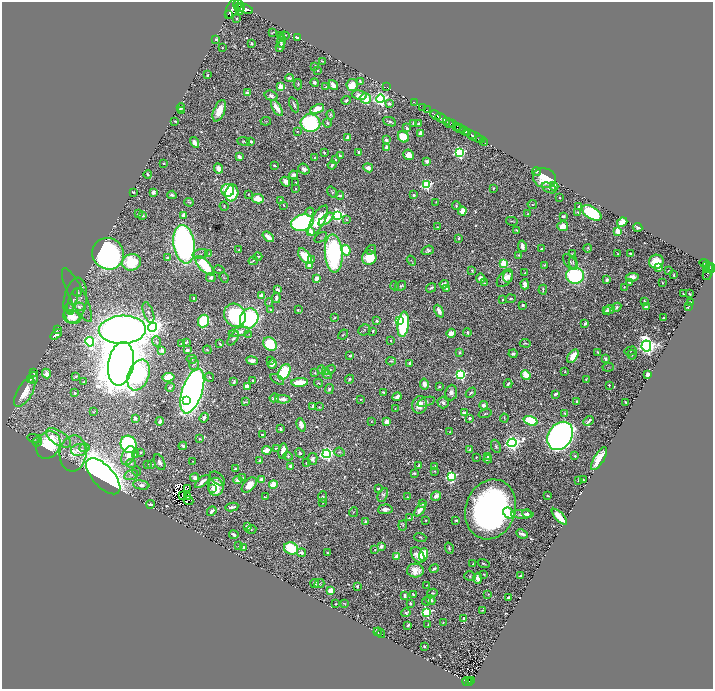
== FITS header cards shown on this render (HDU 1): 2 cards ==
NAXIS1  =                 1422
NAXIS2  =                 1373

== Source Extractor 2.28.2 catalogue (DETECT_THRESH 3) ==
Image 1422 x 1373 px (HDU 1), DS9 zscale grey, zoomed out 1/2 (1 PNG px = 2 x 2 image px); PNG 715 x 691 px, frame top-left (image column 2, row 1373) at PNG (2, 2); each listed source drawn as its Kron ellipse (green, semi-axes under 4 px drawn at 4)
Background 0.469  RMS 0.011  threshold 0.0337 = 3 sigma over >= 5 px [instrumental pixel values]
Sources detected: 949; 85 cannot appear on this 1/2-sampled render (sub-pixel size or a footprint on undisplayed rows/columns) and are neither listed nor drawn; of the other 864, the 500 brightest by FLUX_AUTO listed and drawn (364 fainter detections omitted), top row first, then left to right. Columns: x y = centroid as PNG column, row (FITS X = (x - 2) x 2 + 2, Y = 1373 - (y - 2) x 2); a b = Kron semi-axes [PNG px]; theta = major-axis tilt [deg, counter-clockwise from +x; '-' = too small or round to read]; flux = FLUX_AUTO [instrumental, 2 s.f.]
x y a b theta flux
238 4 5 2 - 960
232 8 11 5 66 3400
241 8 4 1 - 170
239 9 6 4 -69 1100
245 9 8 4 -23 3400
228 14 2 1 - 170
237 19 3 2 - 2.9
273 32 4 2 - 2.6
280 36 2 2 - 2.2
284 36 5 3 - 5.8
297 37 3 2 - 7.8
216 39 3 2 - 4.3
281 41 7 3 74 7.4
251 43 3 2 - 4.7
280 46 6 2 61 11
222 48 2 2 - 4
322 61 3 2 - 2.6
315 66 2 2 - 3.5
317 70 3 2 - 2.4
207 75 3 2 - 2.8
289 78 4 3 - 6.2
360 81 4 2 - 3.6
315 83 4 3 - 11
298 84 5 3 - 3
333 85 5 3 - 27
352 85 6 5 - 41
280 87 3 3 - 140
326 87 3 2 - 2.5
387 87 2 1 - 54
247 92 2 2 - 21
359 95 7 4 -11 15
271 96 7 5 -16 9.6
365 98 5 5 - 68
380 99 4 4 - 1000
346 100 4 3 - 4.7
415 102 2 1 - 12
389 103 2 2 - 17
294 105 8 3 -66 6
423 107 2 1 - 27
181 108 4 2 - 4.3
277 108 9 3 -59 39
317 109 7 3 24 44
427 110 2 1 - 18
182 111 3 2 - 2.3
219 111 11 5 67 47
331 115 4 4 - 4.3
436 115 6 3 -26 2000
441 118 6 2 -25 1500
175 121 3 2 - 3.3
266 121 5 3 - 2.7
446 121 3 2 - 280
390 122 7 3 -23 5.9
310 123 10 8 -14 350
327 123 4 3 - 5.3
413 123 3 2 - 5.5
449 123 4 1 - 220
418 124 2 2 - 22
452 124 4 2 - 410
457 126 2 2 - 350
407 128 3 2 - 12
459 128 5 2 - 750
297 131 4 3 - 2.4
465 131 5 3 - 2200
420 133 4 3 - 14
467 133 2 1 - 790
471 135 2 1 - 440
348 137 3 3 - 10
403 137 6 5 - 100
475 137 11 2 -25 1500
480 139 2 2 - 250
386 140 2 2 - 29
244 141 6 4 -6 4
251 141 2 2 - 9.2
195 142 6 3 -60 15
484 142 4 2 - 180
387 148 4 3 - 14
359 152 2 2 - 6.4
459 152 4 3 - 570
324 153 3 2 - 3.1
409 155 5 5 - 31
340 156 4 3 - 6.1
239 157 4 3 - 19
315 158 2 2 - 5.5
335 160 3 3 - 4.8
427 161 3 3 - 9.6
164 163 2 2 - 2.8
274 165 3 2 - 4.5
332 165 4 3 - 8.4
218 168 5 4 - 25
368 168 5 4 - 9.6
304 169 6 5 - 11
536 171 5 4 - 4
148 174 4 3 - 7.3
293 175 4 3 - 14
544 178 12 9 -19 82
285 182 5 4 - 14
296 183 2 2 - 2.6
426 185 4 3 - 420
554 186 4 3 - 25
493 188 3 2 - 3.3
549 188 7 4 -27 8.4
295 189 2 2 - 4.9
228 190 6 6 - 80
133 192 3 2 - 4.3
153 192 2 2 - 46
332 192 6 4 -53 3.5
232 193 8 6 78 150
248 194 2 2 - 2.3
172 195 5 3 - 5.5
414 195 3 2 - 10
340 196 4 3 - 8.5
560 197 2 2 - 2.4
257 199 6 4 -11 31
281 200 4 3 - 3
189 202 5 2 - 2.9
436 202 3 2 - 2.4
532 204 5 3 - 3.7
283 205 3 2 - 3.2
224 206 5 3 - 2.8
456 206 4 3 - 3.2
579 206 4 3 - 4.7
462 211 4 3 - 39
310 212 4 3 - 3
578 212 4 3 - 2.8
592 213 11 6 -33 290
138 214 3 2 - 5.2
528 214 3 3 - 3.7
143 215 2 2 - 3.2
184 215 4 3 - 20
337 215 4 4 - 750
563 216 3 2 - 13
326 219 9 4 39 37
318 220 17 6 61 78
346 220 4 3 - 3.2
512 221 6 2 -13 2.5
622 222 5 4 - 53
302 223 11 8 14 840
563 226 5 5 - 32
438 227 2 2 - 2.2
638 228 4 3 - 12
516 230 3 2 - 3.1
618 231 3 3 - 96
311 232 4 3 - 27
268 237 6 3 -39 37
321 237 7 4 36 3.2
459 238 2 2 - 10
184 244 19 10 -81 1300
522 246 6 3 -78 18
588 248 4 3 - 3
542 249 3 2 - 4.6
239 250 3 2 - 2.6
346 250 5 4 - 85
371 250 5 3 - 3.5
428 250 6 4 21 6.1
209 253 3 3 - 2.4
334 253 19 9 -86 490
572 253 3 2 - 2.2
108 254 16 15 - 1100
200 254 7 5 15 7.6
618 254 3 3 - 2.6
631 254 4 2 - 12
519 255 4 3 - 3.4
305 256 9 5 -54 84
258 257 4 3 - 3
168 258 3 2 - 6.8
369 258 7 7 - 83
311 259 3 3 - 3.8
253 261 5 3 - 2.6
411 261 5 3 - 2.5
132 262 9 8 - 150
570 262 9 5 -46 8.3
573 262 6 3 89 3.3
656 262 7 7 - 70
504 263 3 3 - 160
704 263 5 2 - 190
544 265 3 2 - 2.4
707 265 2 2 - 150
205 266 12 5 -47 170
310 266 3 3 - 70
659 268 2 2 - 55
709 268 4 2 - 460
711 268 5 2 - 410
706 269 2 2 - 150
219 270 5 3 - 2.9
472 271 4 3 - 3.9
669 271 3 2 - 2.2
525 273 2 2 - 2.2
674 275 3 2 - 4.4
707 275 5 2 - 56
575 276 9 8 - 400
224 277 6 3 -68 2.3
508 277 6 5 - 12
632 277 6 4 6 20
211 278 5 4 - 7.6
317 278 3 3 - 22
481 278 5 4 - 19
505 278 10 6 51 23
607 280 4 2 - 10
629 282 3 2 - 5.7
484 283 4 3 - 2.2
662 283 2 2 - 3.1
444 284 4 4 - 8.1
525 284 5 4 - 19
395 286 4 2 - 2.8
400 286 6 3 32 4.4
624 287 3 2 - 2.5
431 288 5 3 - 6
447 289 4 3 - 13
278 290 3 2 - 11
543 290 5 2 - 3.7
77 292 4 3 - 3.4
684 294 2 2 - 14
690 294 3 2 - 4.6
77 295 30 8 -63 15
261 296 4 3 - 25
194 298 2 2 - 8.4
276 298 5 3 - 15
511 299 5 4 - 4.8
75 300 23 11 81 27
502 300 2 2 - 3.6
73 301 12 3 73 7.1
644 301 2 2 - 5.7
269 303 4 4 - 3
690 303 4 2 - 2.3
523 305 2 2 - 6.3
79 307 5 4 - 7.6
617 307 5 3 - 8.1
646 307 2 2 - 33
688 307 4 2 - 3.1
69 309 6 3 -68 3
270 310 2 2 - 3.4
298 310 3 3 - 3.1
609 310 5 4 - 15
439 311 7 3 -64 17
607 311 3 2 - 6.4
148 313 11 5 -71 9.9
235 315 12 10 -57 300
72 317 9 7 -24 53
249 318 10 9 - 410
334 318 4 2 - 2.9
664 318 3 2 - 3.2
203 321 6 5 - 160
377 321 3 3 - 7.4
400 321 3 3 - 370
585 323 4 3 - 7.2
403 324 13 5 83 320
152 327 4 4 - 2400
57 330 3 2 - 3.8
122 330 23 14 3 3200
364 330 6 5 - 4
373 331 3 3 - 2.4
239 332 11 4 12 19
467 332 4 4 - 4.1
451 333 4 4 - 20
56 334 6 4 40 21
249 334 4 3 - 2.4
343 334 6 3 42 3.1
233 338 8 4 54 3.8
391 340 2 2 - 4.8
156 341 5 3 - 2.8
90 342 5 4 - 540
186 342 3 2 - 5
182 343 3 2 - 11
525 343 5 2 - 2.5
220 344 3 2 - 2.7
270 344 7 6 - 90
646 346 5 5 - 2000
162 350 2 2 - 27
187 350 4 3 - 8.2
207 350 4 3 - 3.4
630 351 6 3 13 2.4
460 352 2 2 - 8.7
598 352 3 2 - 3.1
513 354 4 4 - 7.6
632 355 5 4 - 4
350 356 4 3 - 3.6
573 356 7 4 53 45
192 359 5 3 - 3.4
606 359 3 3 - 9.8
271 360 3 2 - 3.2
252 361 6 3 -10 15
391 361 5 3 - 5.3
409 363 2 2 - 8.2
121 364 22 12 80 10000
194 364 6 5 - 5.8
272 364 5 3 - 24
608 367 5 3 - 2.4
321 370 4 3 - 7.2
330 370 6 3 38 3.5
325 371 4 3 - 2.4
565 371 3 2 - 2.2
284 372 8 5 62 160
34 373 4 3 - 4.9
46 373 5 4 - 13
315 373 4 3 - 2.7
327 374 5 3 - 3.1
461 374 4 4 - 510
648 374 3 3 - 14
139 375 16 10 67 280
526 375 5 4 - 55
76 376 4 3 - 3.5
168 377 6 4 10 91
209 377 5 3 - 3.5
33 378 6 4 -89 15
31 379 3 2 - 2.3
277 379 7 3 -34 4.6
349 379 4 3 - 5
586 379 3 2 - 3
253 381 3 3 - 3.5
84 382 3 2 - 3.4
234 382 4 2 - 6.3
300 382 8 3 5 84
318 383 4 3 - 2.6
424 384 5 4 - 21
508 384 4 2 - 5.3
609 385 2 2 - 9.6
439 386 3 2 - 3.4
170 387 4 3 - 4.7
247 387 4 3 - 22
329 389 5 4 - 5.5
192 391 23 10 72 2800
25 392 16 7 59 56
383 392 3 2 - 4.2
451 392 8 6 84 15
75 393 2 2 - 5.4
471 393 6 3 45 5.6
555 394 3 2 - 10
397 397 5 3 - 18
274 398 5 3 - 11
283 399 7 4 -2 15
360 399 2 2 - 3.1
186 400 3 3 - 110
577 401 2 2 - 9.2
245 402 4 2 - 3.6
426 402 9 3 19 4.5
443 402 6 5 - 12
626 402 3 2 - 5.3
419 405 9 7 75 39
484 405 4 4 - 11
313 406 3 2 - 13
319 407 4 3 - 2.2
395 409 4 3 - 2.2
93 412 4 2 - 2.3
464 413 4 4 - 12
565 413 4 3 - 3.3
485 414 7 3 16 3.4
204 418 5 3 - 12
469 418 3 2 - 8.9
504 418 4 2 - 2.6
135 419 2 2 - 39
160 421 4 3 - 16
371 421 3 2 - 2.2
530 421 7 4 -19 220
589 421 6 2 43 7.5
387 422 4 3 - 24
301 425 7 4 -73 19
281 429 4 3 - 5.4
450 432 2 2 - 3.7
262 434 2 2 - 3.5
560 436 15 11 56 1900
35 438 7 3 -10 4
58 438 14 7 -33 22
200 439 3 3 - 3.8
37 442 5 3 - 2.2
512 443 5 4 - 1500
129 444 9 8 - 660
48 445 14 11 63 220
183 446 4 3 - 6.9
496 446 7 4 -65 5.4
84 448 5 4 - 4.1
276 448 4 2 - 3.6
79 450 8 6 5 21
267 450 4 3 - 53
469 450 3 2 - 3.6
283 451 7 4 80 36
140 452 3 3 - 5.2
339 452 5 4 - 3.9
73 453 18 13 86 40
300 453 5 4 - 5.9
327 454 4 4 - 840
136 455 3 3 - 2.6
128 456 10 6 67 28
288 456 5 3 - 4.2
575 456 2 2 - 2.8
476 457 2 2 - 6.1
488 457 4 3 - 7
312 459 6 5 - 8.9
488 459 4 2 - 5.5
599 459 13 5 59 69
192 461 2 2 - 2.2
260 461 4 3 - 8
159 462 8 5 -64 12
131 463 5 3 - 4.3
306 463 3 2 - 3.2
148 464 3 3 - 3.1
151 464 2 2 - 6.6
419 465 3 2 - 11
290 466 2 2 - 23
434 467 4 3 - 4.4
235 469 3 3 - 6.2
136 471 5 3 - 3.7
435 471 3 2 - 2.3
414 473 4 3 - 3.9
131 475 7 5 16 6.6
103 476 22 10 -47 4100
451 476 4 3 - 400
195 478 4 4 - 11
217 478 8 5 -41 9
243 478 2 2 - 10
262 479 3 3 - 28
238 480 5 3 - 17
579 480 3 2 - 5.1
584 480 3 2 - 2.9
202 482 9 3 40 15
273 484 4 4 - 62
141 485 8 4 -9 15
249 485 9 5 46 31
216 487 9 7 -77 58
212 488 3 2 - 14
187 489 3 1 - 6.7
378 489 3 3 - 5.9
182 495 3 2 - 5.5
383 495 7 4 62 6.8
188 496 2 1 - 2.2
436 496 5 4 - 25
548 496 3 2 - 4.4
266 497 4 3 - 3.3
323 497 6 4 87 5.1
407 497 3 2 - 2.4
189 501 5 2 - 3.2
322 502 4 2 - 3.1
151 504 4 2 - 6.3
423 504 4 3 - 13
232 507 6 2 11 7.2
385 509 7 5 4 15
491 509 30 25 70 1500
420 510 7 4 51 22
212 511 5 2 - 9.3
353 512 5 2 - 2.4
509 513 6 5 - 49
527 513 5 3 - 11
522 514 11 3 -1 14
559 517 10 4 -46 63
409 518 2 2 - 7.4
426 520 3 2 - 2.3
456 520 4 3 - 4
366 521 2 2 - 20
403 525 5 3 - 3.1
247 527 4 3 - 7.4
251 529 5 3 - 2.6
522 534 6 3 -25 15
234 535 5 2 - 8
420 537 6 3 -18 2.9
238 546 3 2 - 2.9
381 546 3 3 - 17
244 547 3 2 - 8.7
291 548 7 6 - 200
449 548 6 3 -72 4.3
375 549 2 2 - 4
301 553 4 3 - 12
327 553 2 2 - 2.6
423 554 6 4 71 77
418 555 9 5 -52 32
397 556 2 2 - 57
484 563 6 2 -19 3.5
473 564 3 2 - 3.5
434 568 5 2 - 7.5
415 571 8 7 - 33
484 574 2 2 - 2.6
521 575 4 2 - 4.1
470 576 5 4 - 4.6
478 578 5 4 - 23
315 584 4 2 - 12
319 584 5 2 - 2.2
427 585 2 2 - 2.9
357 586 3 2 - 5.2
330 590 4 3 - 32
432 593 5 3 - 4.8
488 594 2 2 - 2.4
404 595 4 2 - 8.7
413 595 3 2 - 8.1
509 597 4 2 - 18
430 600 5 3 - 15
426 601 4 2 - 2.5
344 603 4 2 - 2.4
336 604 2 2 - 2.7
410 604 3 2 - 6.2
482 610 2 2 - 2.3
426 612 3 3 - 390
406 613 5 3 - 5.9
464 618 2 2 - 12
443 622 2 2 - 2.3
408 625 4 2 - 6.2
428 625 3 2 - 3.5
378 632 4 3 - 3.1
381 634 4 2 - 2.2
424 646 3 2 - 5.7
472 680 3 2 - 69
469 681 2 2 - 63
467 682 5 2 - 81
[364 fainter detections neither listed nor drawn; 85 sub-pixel or undisplayed-footprint detections neither listed nor drawn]